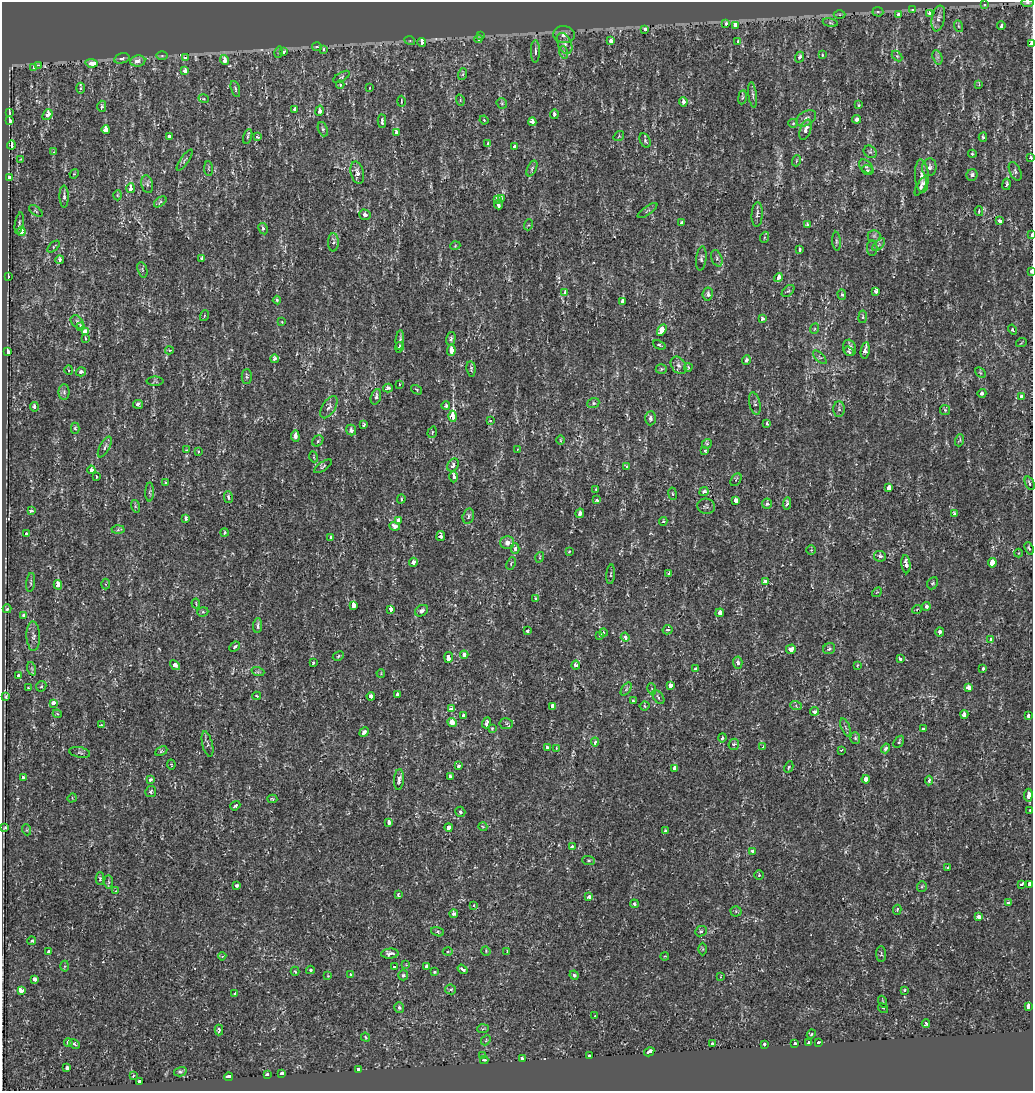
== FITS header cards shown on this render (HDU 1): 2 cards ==
NAXIS1  =                 1031
NAXIS2  =                 1089

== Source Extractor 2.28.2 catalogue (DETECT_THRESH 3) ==
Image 1031 x 1089 px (HDU 1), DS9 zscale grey, 1 PNG px = 1 image px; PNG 1035 x 1093 px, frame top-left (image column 1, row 1089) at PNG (2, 2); each listed source drawn as its Kron ellipse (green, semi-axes under 4 px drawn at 4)
Background 1.51e-04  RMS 0.0024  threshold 0.00724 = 3 sigma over >= 5 px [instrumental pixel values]
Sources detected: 457; all 457 listed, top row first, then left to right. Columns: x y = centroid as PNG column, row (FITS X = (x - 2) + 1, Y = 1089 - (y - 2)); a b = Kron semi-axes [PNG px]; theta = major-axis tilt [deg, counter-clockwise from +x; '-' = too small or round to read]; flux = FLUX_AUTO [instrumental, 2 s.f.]
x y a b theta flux
1027 3 6 3 0 0.2
985 5 4 4 - 0.38
912 10 4 3 - 0.49
878 12 5 4 - 0.26
929 13 3 3 - 1.2
840 14 6 3 0 0.23
899 14 3 3 - 9.8
938 18 13 6 78 0.84
726 23 3 3 - 1.8
830 23 8 4 -9 0.23
735 25 4 3 - 16
958 26 6 4 -70 0.22
1001 26 4 3 - 0.27
645 29 4 3 - 2.2
564 35 10 8 -6 0.8
480 36 4 3 - 0.17
478 39 4 3 - 1.2
410 41 5 3 - 0.16
611 41 4 3 - 1
738 42 4 4 - 0.58
422 43 4 3 - 5.9
565 43 11 6 -64 0.69
1031 44 3 2 - 24
317 47 5 4 - 0.44
324 50 3 3 - 0.68
283 51 3 3 - 1.5
535 51 11 4 89 0.54
279 52 6 3 73 0.19
563 52 6 4 -72 0.22
822 55 3 3 - 0.14
162 56 5 3 - 0.18
897 56 6 4 -44 0.19
800 57 5 4 - 0.48
937 57 7 4 -72 0.41
122 58 8 5 15 0.51
186 58 4 3 - 4.2
224 60 5 3 - 2.3
138 61 8 5 8 0.97
91 63 6 3 -8 34
39 65 3 2 - 1.5
33 68 4 3 - 1.3
185 71 4 3 - 0.92
463 74 6 4 71 0.24
341 77 9 4 31 0.29
979 84 4 3 - 0.18
340 85 4 4 - 0.25
80 88 5 3 - 0.2
369 88 4 2 - 0.086
235 89 8 4 -74 0.29
753 95 13 3 -82 0.39
742 97 7 3 82 0.23
204 99 5 3 - 0.19
460 100 6 3 -73 0.16
401 101 5 2 - 0.15
683 102 5 4 - 0.77
502 103 6 4 -46 0.21
858 105 4 3 - 0.21
102 106 5 4 - 0.37
295 109 4 3 - 0.54
319 111 5 4 - 0.55
9 113 4 3 - 1.4
554 114 5 3 - 0.35
47 115 6 4 51 1.6
806 118 11 7 32 0.82
857 119 4 4 - 0.63
484 120 4 3 - 0.15
9 121 4 3 - 4.7
382 121 6 3 89 1.3
532 122 4 3 - 1.8
793 123 5 4 - 0.18
323 129 7 4 -69 0.32
106 130 4 4 - 3.1
806 130 10 5 71 1
396 133 4 3 - 2.8
619 136 5 3 - 0.15
169 137 4 4 - 1.3
248 137 8 3 71 0.24
257 137 4 4 - 0.3
983 137 4 3 - 0.34
645 141 7 5 -65 0.3
488 144 4 3 - 0.65
11 145 4 3 - 1.5
514 147 3 3 - 0.45
53 152 4 3 - 0.15
870 152 7 5 -42 0.38
972 154 4 4 - 0.35
1031 158 4 3 - 0.26
21 159 4 2 - 0.11
185 160 12 3 55 0.26
796 161 5 3 - 0.18
866 167 8 5 -45 0.4
929 167 9 7 81 0.67
532 168 8 4 64 0.35
209 169 7 4 -87 0.2
867 170 6 4 -14 0.2
1015 171 10 5 -65 0.39
357 173 11 6 -77 0.8
74 174 5 3 - 0.14
972 175 6 5 - 0.48
922 176 16 7 -87 1.1
10 178 3 3 - 2.9
147 184 9 6 -79 0.47
1007 184 6 3 80 0.41
921 186 10 4 60 1.1
131 188 5 3 - 3.1
117 195 5 3 - 0.15
64 197 11 4 -90 0.44
501 198 4 3 - 0.27
497 199 4 3 - 0.75
160 202 7 4 37 0.29
499 205 4 3 - 0.48
648 210 11 3 36 0.24
36 211 8 4 -36 0.23
979 211 5 4 - 0.23
757 214 12 5 87 0.52
365 215 6 5 - 0.55
999 221 4 3 - 1.1
19 223 11 4 80 0.36
682 223 4 3 - 0.79
528 225 5 3 - 0.18
807 225 4 4 - 0.34
263 229 6 4 -61 0.34
21 231 4 4 - 2.6
1032 235 3 2 - 1.5
874 236 6 6 - 0.38
765 237 6 4 70 0.2
836 241 9 4 -85 0.29
333 242 9 5 89 0.42
879 245 8 3 45 0.2
455 246 5 3 - 0.14
54 247 7 4 43 0.19
872 248 7 5 -90 0.34
799 249 4 3 - 0.25
202 258 3 3 - 2.1
701 258 12 5 83 0.4
717 258 8 5 -71 0.4
60 260 4 3 - 0.73
142 270 8 4 -71 0.28
1031 271 3 2 - 4.6
8 277 3 3 - 1.6
778 277 4 3 - 1.3
788 291 7 4 42 0.3
876 291 4 3 - 0.79
565 292 3 3 - 1.6
708 294 7 5 82 0.52
842 295 5 4 - 0.24
277 300 4 4 - 0.23
623 301 4 3 - 1.5
204 316 5 3 - 0.16
863 317 6 3 82 0.19
762 318 3 3 - 0.81
77 322 7 5 -46 0.52
282 322 4 3 - 0.11
80 326 3 3 - 1.6
814 329 5 3 - 0.18
662 330 6 4 59 3.6
1012 330 5 4 - 0.25
85 332 4 4 - 1.8
85 338 4 2 - 0.12
451 339 7 4 75 0.43
400 340 9 4 86 0.44
1021 343 5 3 - 0.14
659 345 6 3 -24 0.2
399 347 5 3 - 0.69
849 348 8 6 -74 0.73
169 350 4 3 - 0.2
451 350 5 4 - 2.9
865 350 8 4 81 0.99
849 351 5 3 - 0.28
8 352 4 3 - 1.3
820 357 8 3 -45 0.25
274 359 4 4 - 0.79
746 360 5 4 - 0.45
678 365 9 7 -56 0.57
688 367 4 3 - 0.2
471 369 8 4 -84 0.3
661 369 5 4 - 0.25
69 370 5 4 - 0.2
81 372 5 4 - 0.48
980 373 6 4 -44 0.2
247 376 7 5 90 0.35
155 381 8 4 0 0.22
399 384 3 2 - 0.15
388 388 5 3 - 0.75
417 390 6 3 -32 0.17
64 392 7 5 -89 0.45
982 393 4 4 - 0.56
376 397 8 4 73 0.54
1021 397 4 3 - 1.8
593 403 6 5 - 0.29
138 404 5 4 - 0.72
755 404 11 5 -77 0.42
446 406 4 4 - 0.44
34 407 5 3 - 0.48
329 407 12 6 57 0.76
839 409 8 5 -89 0.35
945 410 5 5 - 0.26
453 416 5 3 - 20
650 418 7 5 88 0.43
490 421 3 3 - 0.16
767 424 3 3 - 0.37
364 425 4 3 - 0.33
75 428 6 4 -89 0.29
351 430 5 5 - 0.7
432 432 6 4 71 0.25
295 436 5 4 - 0.91
560 440 5 3 - 0.15
960 440 6 3 71 0.18
318 441 6 5 - 0.27
707 444 5 4 - 0.25
105 447 11 5 61 0.45
186 450 4 3 - 0.12
517 450 4 2 - 0.1
705 451 3 2 - 0.15
198 452 3 3 - 0.2
314 457 5 3 - 0.16
453 465 7 5 59 0.66
323 466 10 4 34 0.36
626 467 4 3 - 0.49
91 470 4 4 - 1.3
96 477 3 3 - 1.2
453 477 5 3 - 0.77
736 480 7 4 55 0.26
166 483 4 3 - 0.26
1030 483 7 4 -67 0.39
889 488 4 3 - 2.4
596 489 2 2 - 0.13
704 491 5 4 - 0.44
150 492 9 3 89 0.25
672 494 6 3 -81 0.18
228 497 6 4 -76 0.46
401 499 4 3 - 0.27
597 500 4 3 - 0.41
736 500 4 3 - 2
767 504 5 5 - 0.33
787 504 6 4 83 0.43
135 506 6 4 -72 0.23
706 506 9 7 -13 0.4
31 511 3 3 - 1.7
580 513 5 3 - 0.72
955 514 4 3 - 0.8
468 516 8 5 74 0.44
186 518 4 3 - 0.44
398 520 4 4 - 0.77
663 521 4 4 - 0.17
395 526 5 4 - 1.7
118 530 6 4 2 0.27
224 533 4 3 - 0.19
27 534 4 4 - 0.93
441 536 5 4 - 0.44
331 538 4 3 - 1.3
507 543 7 6 - 1
1029 548 6 3 -70 0.22
515 549 5 4 - 0.45
811 550 4 4 - 0.15
569 551 3 2 - 0.12
1018 553 4 3 - 0.14
880 556 6 5 - 0.65
540 557 5 3 - 0.15
413 562 4 4 - 0.81
992 563 5 4 - 3.7
511 564 6 4 66 0.27
906 564 9 4 -84 0.96
669 573 3 2 - 0.27
611 574 10 4 85 0.19
31 582 9 3 82 0.25
765 582 4 3 - 1
933 583 6 5 - 0.31
105 584 5 3 - 0.19
58 585 5 4 - 1.6
877 592 5 4 - 0.16
536 599 4 3 - 1.2
196 603 5 2 - 0.14
354 605 4 4 - 6.5
926 606 4 4 - 0.52
7 609 4 3 - 0.3
391 609 4 3 - 1.3
917 609 5 3 - 0.14
421 611 7 5 33 0.49
203 612 6 4 19 0.27
720 613 4 4 - 1.1
24 615 4 3 - 1.4
258 626 7 4 84 0.41
668 630 5 4 - 0.45
527 631 3 3 - 0.53
940 632 4 4 - 0.47
603 633 4 3 - 0.33
600 635 3 3 - 0.62
33 636 15 7 -88 0.81
625 637 4 4 - 1.1
991 639 3 3 - 1.5
235 647 6 4 43 0.45
791 649 5 4 - 1.1
829 649 6 5 - 0.39
464 655 4 3 - 1.1
338 656 6 4 27 0.27
449 657 5 4 - 2.5
900 659 4 3 - 0.35
313 663 3 3 - 0.32
738 663 6 4 -85 0.71
175 665 5 4 - 1.2
576 665 4 4 - 0.9
857 665 3 2 - 0.16
32 669 7 4 -72 0.25
695 669 4 4 - 0.39
983 669 3 3 - 0.37
258 672 7 4 -18 0.24
381 673 4 4 - 0.14
18 675 3 3 - 1.1
41 686 6 4 43 0.25
670 686 4 3 - 2
28 688 3 2 - 0.13
968 688 4 3 - 3.2
626 689 7 4 53 0.27
652 689 6 3 -73 0.19
397 694 4 3 - 0.69
257 696 4 3 - 0.18
371 696 4 3 - 1.3
6 697 4 3 - 0.5
658 697 7 5 -56 0.36
633 701 3 3 - 0.33
53 703 4 3 - 1.4
553 706 4 3 - 5.9
645 706 5 4 - 0.24
796 706 6 4 -20 0.22
451 709 3 3 - 1.9
815 711 4 3 - 0.76
57 714 4 4 - 0.2
964 714 4 3 - 0.9
463 715 3 3 - 0.42
1028 716 3 3 - 1.1
452 722 5 4 - 4.2
487 723 5 3 - 1.7
506 724 6 5 - 0.32
101 725 4 3 - 0.15
846 727 9 3 -69 0.27
492 728 4 3 - 0.16
923 729 3 3 - 0.44
364 732 5 3 - 0.94
722 738 4 3 - 0.41
855 738 6 5 - 0.26
595 742 4 3 - 0.53
899 742 7 4 57 0.31
207 744 13 5 -76 0.44
734 744 6 5 - 0.31
763 747 3 3 - 1.1
547 748 3 3 - 2.3
556 748 3 2 - 0.13
885 748 5 4 - 0.57
841 750 4 3 - 0.25
161 751 6 4 26 0.22
80 752 10 5 -11 0.35
171 764 5 3 - 0.14
458 766 4 3 - 0.47
789 767 6 4 62 0.21
674 768 4 3 - 1.4
450 777 3 3 - 1.6
23 778 3 3 - 2.6
150 779 3 3 - 0.74
399 779 10 5 86 0.79
866 779 4 4 - 3.1
929 780 5 3 - 0.35
151 792 5 5 - 0.27
1028 795 6 3 84 4.4
72 798 5 4 - 0.16
272 799 5 3 - 0.22
235 806 5 4 - 0.37
1030 810 2 2 - 0.14
460 812 5 5 - 0.3
389 822 4 3 - 2.1
449 827 4 4 - 2.3
483 827 4 3 - 0.14
5 828 3 3 - 0.29
27 830 5 3 - 0.16
666 831 3 3 - 0.67
572 846 3 3 - 0.72
753 851 4 3 - 0.99
588 860 6 4 -5 0.24
947 867 3 2 - 0.18
759 875 4 4 - 0.2
100 879 6 4 -89 0.25
109 882 7 4 -89 0.19
1022 884 3 3 - 0.29
1029 884 4 3 - 3.9
237 885 4 3 - 0.39
922 887 5 5 - 0.21
115 891 3 3 - 0.2
398 895 4 3 - 0.27
589 897 4 3 - 1.5
1008 903 4 3 - 0.53
634 904 4 4 - 0.36
474 906 4 3 - 0.37
897 910 5 4 - 0.28
736 911 5 5 - 0.23
454 914 4 4 - 0.6
979 917 4 3 - 0.78
701 931 6 5 - 0.26
437 932 6 4 -19 0.27
32 941 4 4 - 0.39
703 949 6 4 90 0.16
486 951 5 4 - 0.15
49 952 4 3 - 0.61
448 952 5 3 - 0.17
507 952 4 3 - 0.18
390 954 9 5 4 0.99
881 954 8 5 -89 0.3
222 956 4 4 - 0.28
665 956 4 3 - 0.14
406 965 4 2 - 0.12
65 966 5 3 - 0.18
395 966 3 3 - 2.2
427 966 4 3 - 3.6
463 969 5 3 - 0.55
310 970 4 3 - 0.23
295 971 4 3 - 0.2
434 972 4 3 - 0.17
350 974 3 3 - 0.26
403 975 5 5 - 0.31
574 975 5 4 - 0.33
328 976 4 3 - 0.12
721 977 4 3 - 0.13
35 979 4 3 - 0.56
451 989 6 5 - 0.29
21 990 4 4 - 3.2
905 990 3 3 - 0.18
235 994 4 3 - 0.71
883 1002 6 2 -71 0.13
1028 1006 4 3 - 13
399 1007 5 5 - 0.32
883 1008 5 3 - 0.14
595 1016 3 3 - 0.18
926 1024 4 3 - 0.3
483 1029 6 4 5 0.21
219 1030 5 3 - 0.29
811 1034 4 4 - 0.18
366 1037 5 3 - 0.24
486 1040 5 4 - 0.16
68 1043 4 3 - 1.3
808 1043 3 3 - 1.4
818 1043 3 3 - 4.4
74 1044 5 3 - 0.25
712 1044 3 3 - 0.4
764 1044 3 3 - 1.4
795 1044 3 3 - 0.7
649 1052 5 3 - 7
483 1055 3 3 - 0.27
590 1056 3 3 - 2.4
522 1058 3 3 - 0.8
484 1060 4 3 - 0.25
67 1068 4 3 - 0.93
358 1070 3 3 - 4.6
180 1072 6 4 13 0.25
282 1074 4 3 - 4.4
267 1075 3 3 - 1.7
133 1076 3 2 - 0.13
229 1077 4 3 - 6.5
139 1082 3 3 - 2.4
At the frame edge (FLAGS 8, measured only in part): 5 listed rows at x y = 1027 3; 1031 44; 1031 158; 1032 235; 1031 271